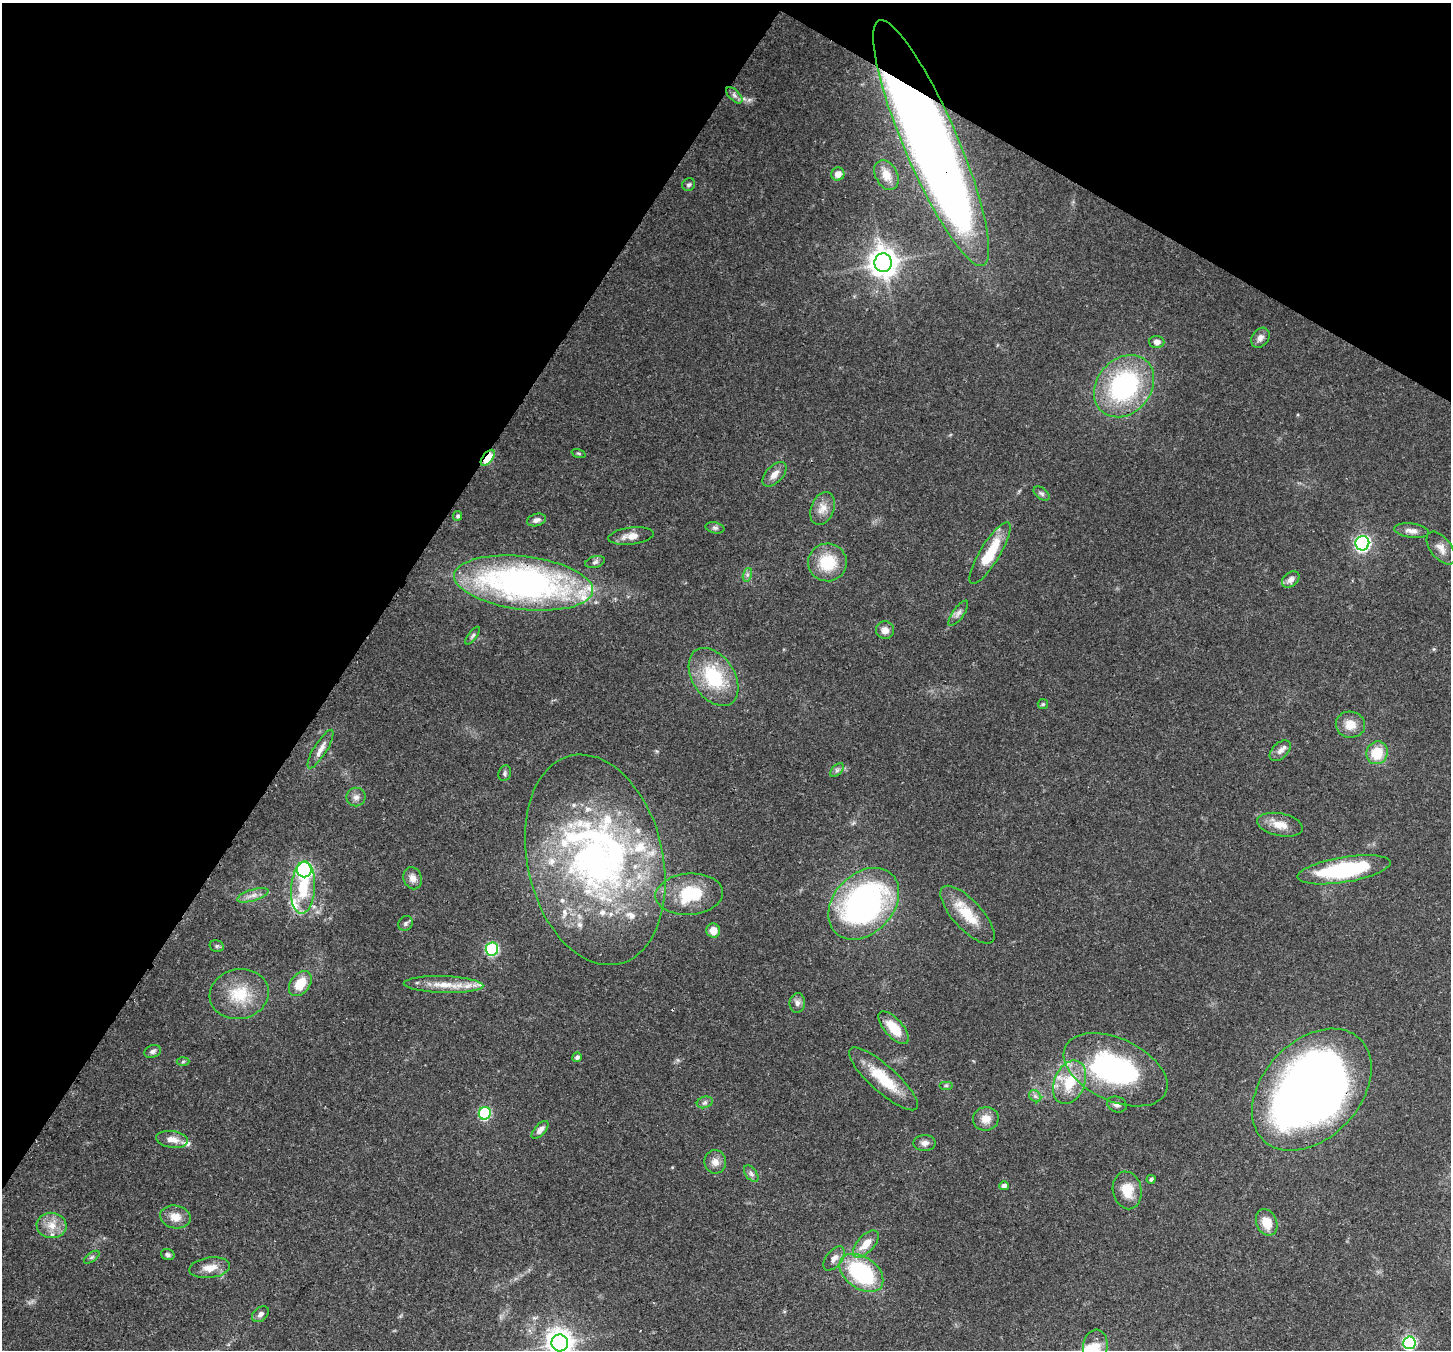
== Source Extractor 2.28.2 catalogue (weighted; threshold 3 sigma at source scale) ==
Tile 2 of 4 x 4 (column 2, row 1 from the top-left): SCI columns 1518-2966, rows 4402-5749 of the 5932 x 6036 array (HDU 1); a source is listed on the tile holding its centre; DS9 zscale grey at full resolution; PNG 1453 x 1352 px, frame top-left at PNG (2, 3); each listed source drawn as its Kron ellipse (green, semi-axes under 4 px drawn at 4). Shown black and unused: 31% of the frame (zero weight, under 3 of 4 exposures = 7% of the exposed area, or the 3 px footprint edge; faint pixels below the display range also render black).
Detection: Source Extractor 2.28.2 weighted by HDU 2 'WHT'; one run over the whole footprint, this tile lists its part. Background 0.0922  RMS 0.0037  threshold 0.0167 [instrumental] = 3 sigma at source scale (4.5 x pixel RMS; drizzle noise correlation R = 1.50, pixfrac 1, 0.0396/0.0396 arcsec/px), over >= 5 px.
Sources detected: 111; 2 inside a brighter object's white glare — neither listed nor drawn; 17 inside a brighter listed object's ellipse — not listed separately; the other 92 listed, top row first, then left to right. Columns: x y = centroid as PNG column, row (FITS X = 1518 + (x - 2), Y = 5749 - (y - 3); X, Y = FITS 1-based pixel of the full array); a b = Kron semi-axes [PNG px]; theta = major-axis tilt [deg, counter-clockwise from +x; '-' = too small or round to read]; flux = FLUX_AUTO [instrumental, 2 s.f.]
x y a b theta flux
734 95 10 5 -45 1.3
931 143 133 27 -67 550
838 174 6 6 - 2.5
886 175 16 11 -62 4.4
689 185 7 6 - 0.85
883 263 9 8 - 470
1260 338 11 8 52 2.1
1157 342 7 6 - 1.9
1124 386 34 27 49 54
579 454 7 3 -19 0.49
488 458 9 5 51 19
774 474 15 8 46 3
1042 494 9 5 -35 0.96
822 508 17 11 68 4
458 516 5 4 - 0.99
536 520 10 6 15 1.7
715 528 9 5 -13 0.92
1412 531 17 7 -7 2.4
631 536 23 8 6 3.7
1362 543 7 7 - 87
1441 548 19 10 -52 3.4
990 553 36 10 59 15
595 562 10 6 16 1.1
827 562 19 19 - 14
747 575 7 4 72 0.94
1291 579 10 7 39 2.1
524 583 70 26 -7 140
958 613 15 5 54 1.6
885 630 9 8 - 2.4
473 636 11 3 52 0.68
713 677 32 21 -56 22
1043 704 5 5 - 0.53
1350 725 15 13 -11 5.1
321 749 22 6 58 2.9
1280 751 12 7 45 1.8
1377 753 11 10 - 9.8
837 770 8 5 45 0.99
505 773 8 6 69 0.88
356 797 9 9 - 1.9
1280 825 23 11 -12 5.2
595 860 107 68 -77 150
304 870 7 7 - 60
1344 870 47 12 9 38
413 878 11 9 -69 2.6
303 888 26 12 85 14
689 894 34 20 4 17
253 895 16 5 17 2.3
864 904 41 29 46 95
968 915 37 14 -48 11
406 923 8 7 - 0.98
713 931 7 7 - 4.3
217 946 7 5 -14 0.79
492 949 6 6 - 42
300 984 14 9 52 7.7
444 985 40 8 -2 7.5
239 994 30 25 11 15
797 1003 10 7 81 1.7
894 1028 20 9 -48 8.2
153 1051 8 6 22 1.1
577 1057 5 4 - 1.4
183 1062 6 4 3 0.58
1115 1070 55 31 -25 72
883 1079 44 13 -42 14
1070 1082 22 15 67 13
946 1085 6 4 0 0.6
1312 1090 70 48 47 340
1035 1096 7 5 -45 0.95
705 1102 8 5 18 1
1117 1104 10 7 -20 1.4
485 1113 6 6 - 33
986 1119 13 11 10 4.1
540 1130 11 5 48 2.1
172 1139 16 8 -8 3.5
925 1143 11 8 0 1.8
715 1162 11 11 - 2.8
751 1174 10 5 -53 1.2
1151 1179 4 3 - 0.65
1004 1186 4 4 - 1.8
1127 1190 19 14 -79 7
175 1217 15 11 -11 4.4
1267 1222 14 10 -68 6.6
51 1225 15 13 -7 5.2
866 1244 17 8 47 5.5
168 1254 7 5 -18 0.88
92 1257 9 4 35 0.81
834 1258 14 8 53 2.3
210 1268 20 10 7 4.7
861 1273 24 16 -35 39
260 1314 9 6 40 1.5
560 1343 8 8 - 370
1409 1343 6 6 - 49
1095 1347 17 12 83 5.7
Overlapping masked pixels (flux is a lower limit): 4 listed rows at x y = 931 143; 488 458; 524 583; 1312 1090
Isophote crosses this tile's border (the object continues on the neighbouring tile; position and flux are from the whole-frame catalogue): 2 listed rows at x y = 560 1343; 1095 1347